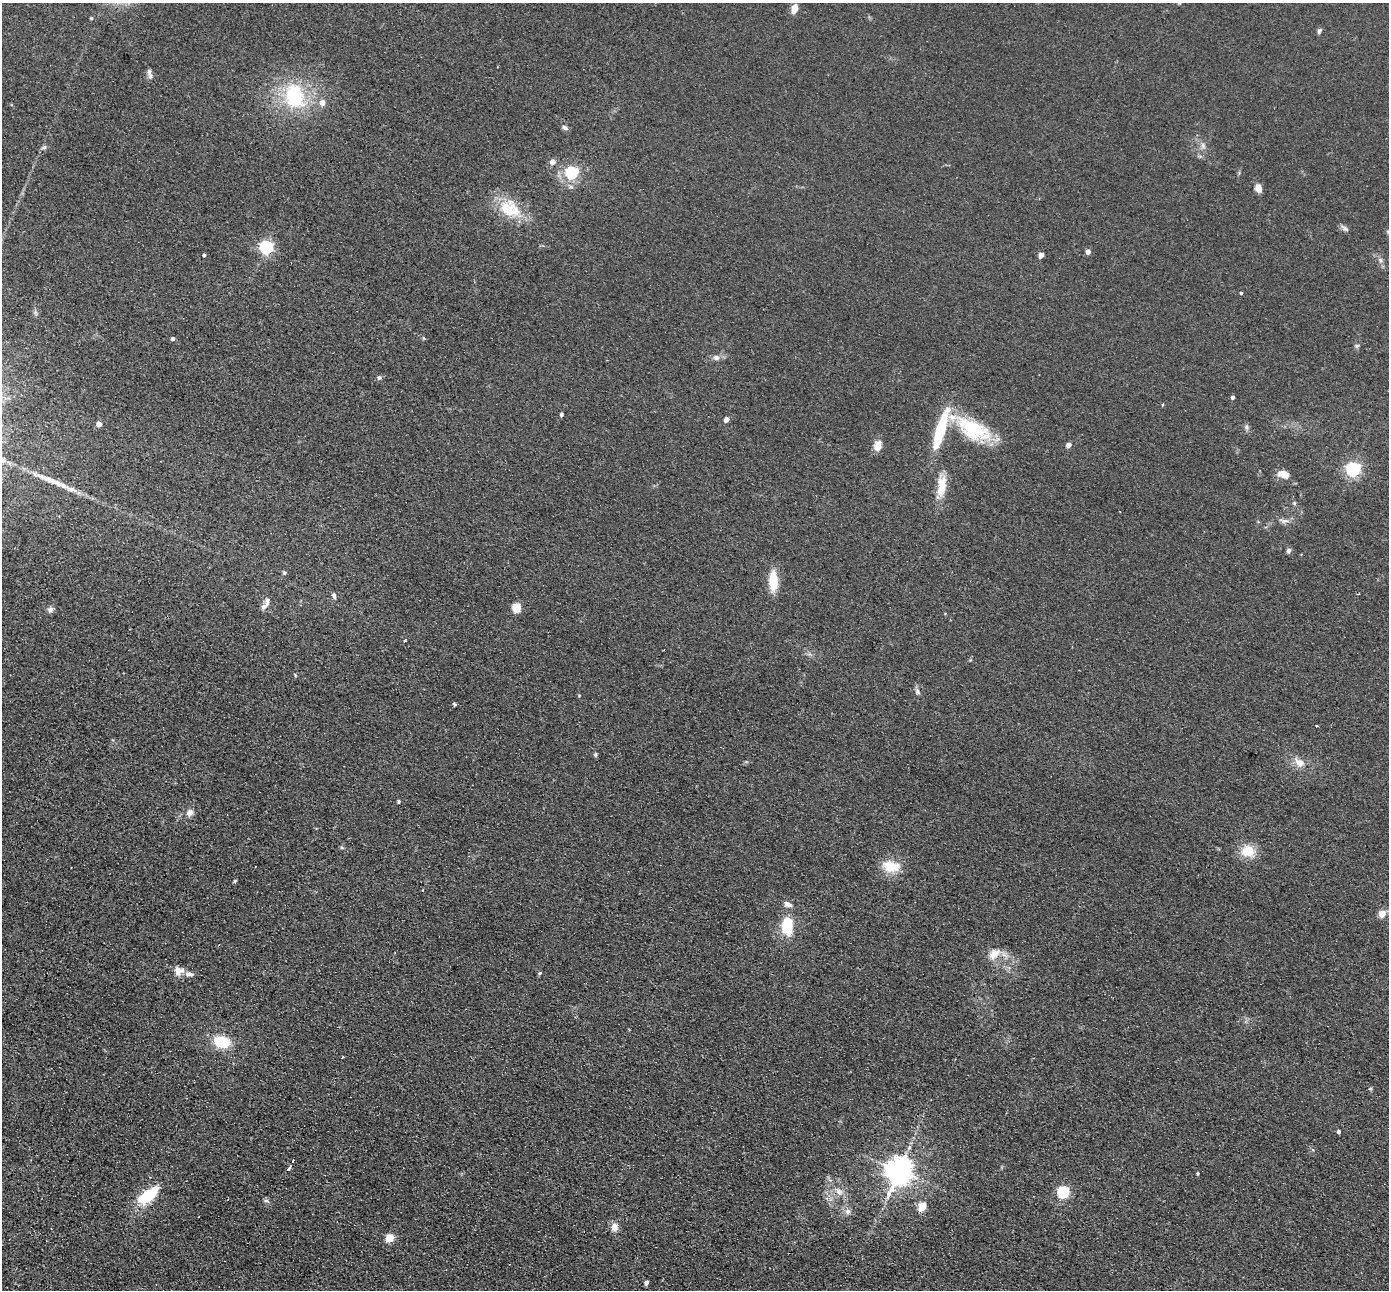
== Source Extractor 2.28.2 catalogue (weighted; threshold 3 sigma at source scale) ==
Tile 7 of 4 x 4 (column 3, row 2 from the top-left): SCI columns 2802-4188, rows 2903-4190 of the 5603 x 5672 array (HDU 1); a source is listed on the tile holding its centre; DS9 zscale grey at full resolution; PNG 1391 x 1292 px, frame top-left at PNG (2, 3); no overlay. Shown black and unused: <1% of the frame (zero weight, under 2 of 3 exposures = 3% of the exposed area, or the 3 px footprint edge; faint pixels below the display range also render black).
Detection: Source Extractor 2.28.2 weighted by HDU 2 'WHT'; one run over the whole footprint, this tile lists its part. Background 0.0692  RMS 0.0096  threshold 0.0433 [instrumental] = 3 sigma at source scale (4.5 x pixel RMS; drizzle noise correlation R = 1.50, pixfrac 1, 0.05/0.05 arcsec/px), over >= 5 px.
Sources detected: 87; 1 cosmic-ray / hot-pixel residue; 1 long thin detection or spike segment (spike, bleed or trail) — not listed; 5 inside a brighter listed object's ellipse — not listed separately; the other 80 listed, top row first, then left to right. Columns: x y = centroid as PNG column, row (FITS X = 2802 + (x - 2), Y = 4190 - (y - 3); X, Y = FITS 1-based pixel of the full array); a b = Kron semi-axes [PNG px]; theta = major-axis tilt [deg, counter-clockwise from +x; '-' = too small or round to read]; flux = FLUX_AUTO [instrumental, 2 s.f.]
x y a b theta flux
794 9 12 8 79 6
91 18 3 3 - 1.2
1319 31 8 5 70 1.8
149 73 11 5 -87 3.2
294 96 32 24 -78 69
322 102 6 6 - 7.4
565 128 9 5 -33 2.4
1203 146 9 6 -64 3.2
44 147 8 5 17 2
552 162 5 5 - 6.4
571 172 6 6 - 120
1258 188 11 8 -74 5.6
508 209 28 24 79 31
1344 228 12 5 -38 2.7
266 247 6 6 - 180
1088 252 5 4 - 5.2
204 255 4 3 - 2.8
1041 255 4 4 - 5.3
1380 260 8 4 -46 2.3
1241 293 3 3 - 1.3
173 339 5 4 - 2
1357 346 7 5 21 1.6
716 357 8 7 - 4
379 377 5 4 - 2.6
1233 397 5 4 - 1.5
1162 405 4 2 - 1.8
561 414 4 3 - 2
726 419 4 4 - 6
99 424 5 4 - 6.2
1246 427 6 5 - 2
973 429 51 21 -29 63
878 445 13 9 76 8.2
1069 445 4 4 - 6
1353 469 6 6 - 230
1284 474 13 8 -11 10
941 484 20 14 83 16
1294 503 5 5 - 1.3
1284 521 15 6 -7 4.6
1289 550 7 5 46 2.3
284 572 5 5 - 1.8
773 581 18 8 90 28
334 595 8 5 -75 2.4
264 606 15 6 47 4.7
517 608 5 5 - 43
50 610 8 7 - 2.9
405 640 4 3 - 1.3
295 675 5 3 - 0.83
917 691 9 6 -63 2.5
454 704 3 3 - 20
1317 726 3 3 - 1.7
595 755 6 4 -69 1.5
1299 762 15 10 -43 8.6
399 801 4 4 - 1.6
190 813 9 7 39 4.9
1248 851 16 13 -1 18
891 866 18 11 -7 25
235 881 4 4 - 1.4
788 904 10 6 -17 4.9
1382 914 5 4 - 19
787 926 18 12 -87 31
994 954 16 11 37 11
178 970 11 10 - 8.6
540 973 5 4 - 1.3
189 974 11 6 -12 4
222 1042 15 11 -12 33
343 1057 3 2 - 1.2
1339 1132 3 3 - 2.7
293 1160 3 3 - 3.5
289 1168 6 3 61 11
899 1171 9 8 - 1300
1198 1173 3 3 - 1.2
838 1191 12 8 -52 6.8
1063 1192 6 5 - 110
150 1195 21 17 39 23
266 1201 8 4 -9 1.8
922 1207 5 5 - 33
848 1211 9 8 - 4.1
614 1227 9 8 - 7.4
390 1238 5 5 - 34
646 1282 4 4 - 3.3
Overlapping masked pixels (flux is a lower limit): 1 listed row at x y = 289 1168